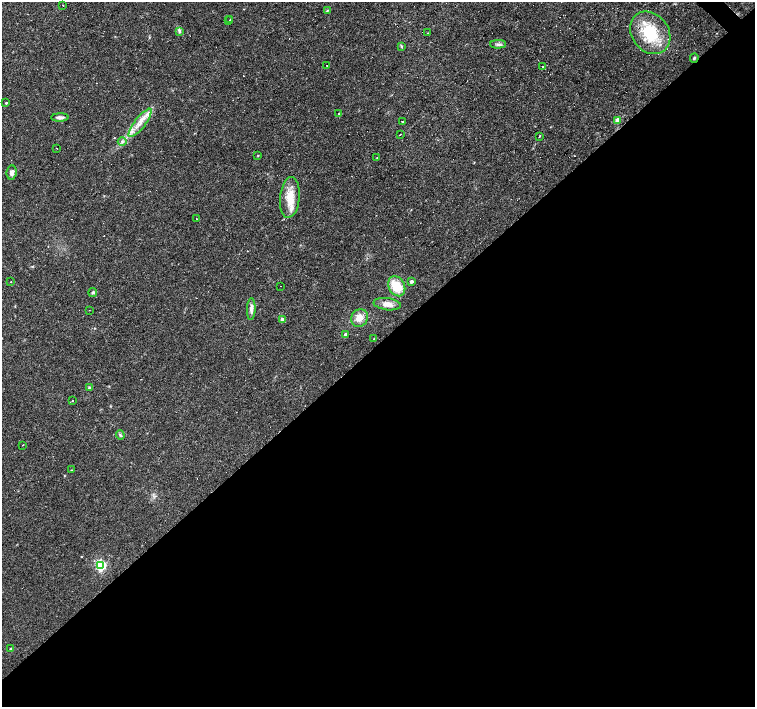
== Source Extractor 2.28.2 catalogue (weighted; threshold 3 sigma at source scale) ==
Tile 15 of 4 x 4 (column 3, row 4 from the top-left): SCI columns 3011-4516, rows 216-1625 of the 6021 x 6003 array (HDU 1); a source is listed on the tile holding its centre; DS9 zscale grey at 2 x 2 block average (1 PNG px = mean of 2 x 2 image px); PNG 757 x 709 px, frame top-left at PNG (2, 2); each listed source drawn as its Kron ellipse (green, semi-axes under 4 px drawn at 4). Shown black and unused: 52% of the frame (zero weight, under 3 of 4 exposures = <1% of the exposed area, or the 3 px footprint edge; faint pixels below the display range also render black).
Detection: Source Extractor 2.28.2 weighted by HDU 2 'WHT'; one run over the whole footprint, this tile lists its part. Background 0.033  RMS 0.0024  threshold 0.011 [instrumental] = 3 sigma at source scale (4.5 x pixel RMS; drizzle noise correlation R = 1.50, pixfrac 1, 0.0396/0.0396 arcsec/px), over >= 5 px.
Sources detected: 59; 11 cosmic-ray / hot-pixel residue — neither listed nor drawn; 2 inside a brighter listed object's ellipse — not listed separately; the other 46 listed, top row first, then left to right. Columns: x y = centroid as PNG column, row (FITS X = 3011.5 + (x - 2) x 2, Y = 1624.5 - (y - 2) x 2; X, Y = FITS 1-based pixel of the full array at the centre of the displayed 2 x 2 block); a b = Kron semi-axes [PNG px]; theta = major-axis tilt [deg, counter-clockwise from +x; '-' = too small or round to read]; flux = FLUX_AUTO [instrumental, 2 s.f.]
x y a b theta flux
63 5 2 2 - 0.5
328 10 3 2 - 0.38
230 19 2 2 - 1.1
228 21 2 2 - 0.46
179 31 4 2 - 0.75
427 33 2 2 - 0.3
650 33 23 18 -52 25
498 44 8 3 0 1.5
402 46 3 2 - 0.45
694 58 4 3 - 0.71
326 65 2 2 - 1.1
542 67 2 2 - 0.94
6 103 3 2 - 0.59
338 113 2 2 - 0.49
60 118 8 3 1 2
617 120 4 4 - 3
402 121 2 2 - 1.2
140 123 17 5 52 6.2
400 134 2 2 - 0.84
539 136 2 2 - 0.64
122 142 4 3 - 0.9
56 148 2 2 - 0.58
258 156 2 2 - 0.35
377 158 2 2 - 0.27
12 172 7 5 82 2
290 197 20 10 85 10
197 219 2 2 - 0.39
11 282 2 2 - 0.56
411 282 3 3 - 1.5
280 286 2 2 - 0.59
397 286 10 8 -61 14
93 292 4 4 - 1
387 304 14 6 -8 4.9
251 309 11 4 87 2.6
89 310 2 2 - 0.18
359 318 9 8 - 5.5
282 320 4 3 - 1.8
346 335 3 3 - 4.8
374 338 2 2 - 0.65
89 387 4 3 - 0.57
72 401 2 2 - 0.73
120 435 4 4 - 0.89
23 445 2 2 - 0.37
71 470 2 2 - 0.29
101 565 4 4 - 63
11 649 2 2 - 1.3
Diffuse or blended objects may show on this block-average render without a row.